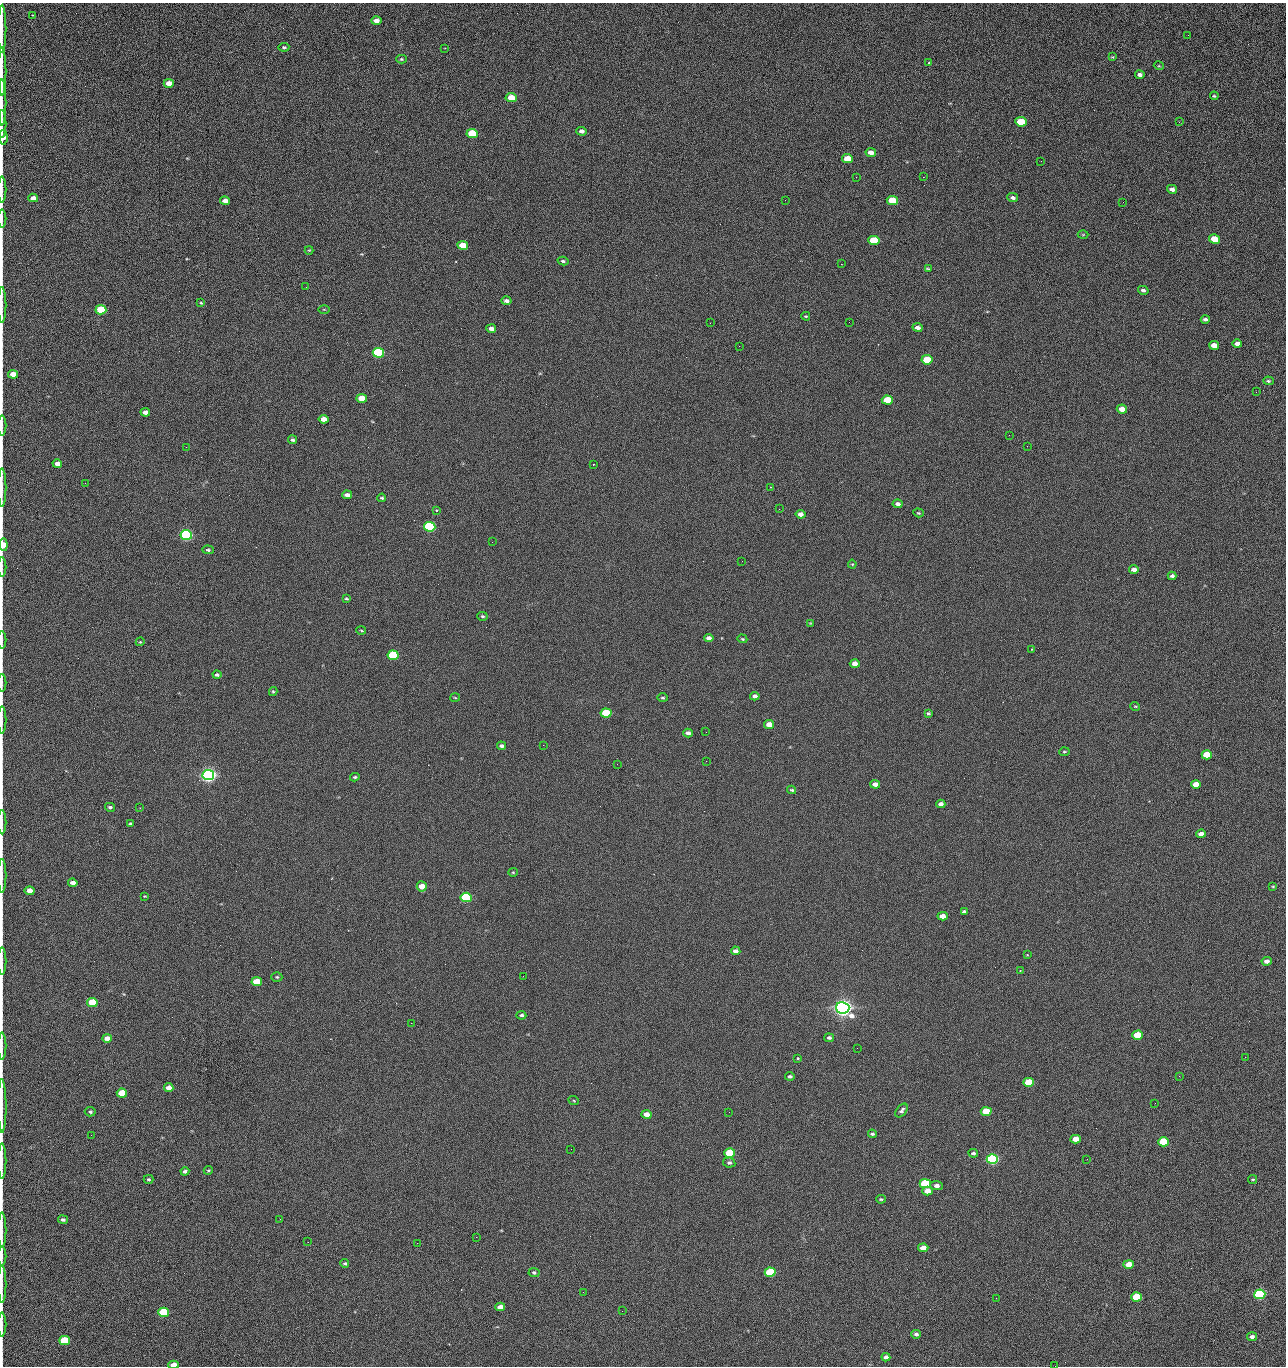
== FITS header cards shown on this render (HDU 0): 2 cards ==
NAXIS1  =                 1284 /fastest changing axis
NAXIS2  =                 1364 /next to fastest changing axis

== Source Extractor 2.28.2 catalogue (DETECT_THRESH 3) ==
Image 1284 x 1364 px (HDU 0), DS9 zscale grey, 1 PNG px = 1 image px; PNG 1288 x 1368 px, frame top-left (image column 1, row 1364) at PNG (2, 3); each listed source drawn as its Kron ellipse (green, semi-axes under 4 px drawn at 4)
Background 121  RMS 14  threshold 43.2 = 3 sigma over >= 5 px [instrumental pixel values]
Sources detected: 226; all 226 listed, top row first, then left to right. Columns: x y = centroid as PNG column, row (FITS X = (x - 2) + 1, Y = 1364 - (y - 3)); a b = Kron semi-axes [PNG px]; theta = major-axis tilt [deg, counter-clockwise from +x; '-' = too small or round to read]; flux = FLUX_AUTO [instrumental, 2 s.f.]
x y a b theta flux
32 15 2 2 - 7.4e+02
376 21 5 4 - 4.9e+03
2 29 24 2 90 4.7e+03
1188 35 2 2 - 1.2e+03
284 47 5 4 - 1.4e+03
445 48 2 2 - 5.4e+02
1112 57 4 3 - 8.7e+02
401 59 5 4 - 1.1e+03
929 63 3 2 - 1.5e+03
1159 66 5 3 - 8.5e+02
2 71 24 2 90 4.7e+03
1140 75 5 3 - 2.9e+03
169 83 5 4 - 8.9e+03
1214 96 4 3 - 1.0e+03
511 98 5 4 - 2.3e+04
2 103 23 2 90 4.3e+03
1021 122 6 4 -9 4.4e+04
1179 122 3 2 - 1.5e+03
2 124 14 2 90 2.6e+03
582 131 5 4 - 3.4e+03
472 133 5 4 - 5.4e+04
3 137 7 4 -86 3.7e+03
871 153 5 4 - 6.4e+03
847 159 5 4 - 1.6e+04
1041 161 2 2 - 1.9e+03
856 177 2 2 - 2.4e+03
923 177 2 2 - 1.8e+04
1172 189 5 4 - 3.8e+03
2 190 13 2 90 2.2e+03
33 198 5 4 - 4.9e+03
1013 198 5 4 - 2.6e+03
785 200 2 2 - 5.1e+02
892 200 5 4 - 2.8e+04
225 201 5 4 - 5.8e+03
1123 202 2 2 - 8.3e+02
2 218 9 2 90 1.3e+03
1083 235 5 3 - 8.4e+02
1214 239 5 4 - 2.4e+04
874 240 5 4 - 4.2e+04
463 245 5 4 - 2.0e+04
309 250 4 4 - 8.7e+02
563 261 6 3 -14 1.8e+03
841 264 2 2 - 2.7e+04
928 269 3 2 - 9.3e+02
306 287 2 2 - 6.5e+02
1143 290 5 4 - 2.9e+03
506 301 5 4 - 3.1e+03
201 303 4 3 - 9.7e+02
2 305 18 2 90 3.0e+03
324 309 5 3 - 8.7e+02
101 310 5 4 - 5.2e+04
806 316 4 3 - 1.0e+03
1205 319 4 3 - 2.4e+03
849 322 2 2 - 6.8e+02
710 323 2 2 - 3.4e+03
918 327 5 4 - 3.8e+03
491 329 5 4 - 5.0e+03
1237 344 5 4 - 4.6e+03
1214 345 5 4 - 1.0e+04
739 346 2 2 - 5.4e+02
378 353 5 5 - 1.6e+05
927 360 5 4 - 4.0e+04
13 374 5 4 - 1.1e+04
1268 381 5 4 - 1.4e+03
1256 392 3 2 - 1.2e+03
362 398 5 4 - 2.0e+04
887 400 5 4 - 3.3e+04
1122 409 5 4 - 9.7e+03
145 412 5 4 - 4.7e+03
323 419 5 4 - 9.4e+03
2 426 10 2 90 1.4e+03
1009 435 2 2 - 3.3e+03
292 440 5 4 - 1.8e+03
1027 446 2 2 - 5.1e+02
186 447 2 2 - 3.2e+03
57 464 5 4 - 5.9e+03
593 464 3 2 - 9.4e+02
85 483 2 2 - 1.0e+03
770 487 3 2 - 6.6e+02
2 488 19 2 90 3.2e+03
347 495 5 4 - 5.0e+03
382 498 4 4 - 1.4e+03
898 504 5 4 - 3.3e+03
779 509 2 2 - 5.1e+02
437 510 3 3 - 1.7e+03
918 513 5 4 - 1.3e+03
801 514 5 4 - 5.1e+03
430 527 5 5 - 2.0e+05
186 535 5 5 - 3.2e+05
492 542 2 2 - 2.6e+03
3 545 6 4 -85 1.8e+04
208 550 5 3 - 1.5e+03
742 561 2 2 - 6.5e+02
852 564 4 4 - 9.5e+02
2 567 10 2 90 1.6e+03
1134 569 4 4 - 5.1e+03
1172 576 4 3 - 2.3e+03
346 599 4 3 - 1.1e+03
482 616 5 4 - 1.3e+03
810 623 4 4 - 7.9e+02
361 630 5 3 - 9.8e+02
709 638 5 4 - 5.3e+03
742 639 5 3 - 1.1e+03
2 640 9 2 90 1.3e+03
140 642 4 3 - 9.0e+02
1032 649 3 2 - 1.8e+03
393 655 5 4 - 9.1e+04
855 664 5 4 - 7.4e+03
217 675 4 3 - 1.9e+03
2 683 9 2 90 1.4e+03
273 691 4 4 - 1.1e+03
755 696 4 4 - 3.9e+03
455 698 5 3 - 9.1e+02
663 698 5 4 - 1.3e+03
1135 706 5 3 - 8.4e+02
606 713 5 4 - 5.5e+04
928 713 4 3 - 1.2e+03
2 720 14 2 90 2.1e+03
769 725 5 4 - 1.4e+04
706 732 2 2 - 6.3e+02
688 733 4 4 - 3.7e+03
543 745 2 2 - 3.2e+03
501 746 4 3 - 2.5e+03
1064 752 5 3 - 1.1e+03
1207 755 5 4 - 2.7e+04
706 761 2 2 - 2.1e+03
617 764 2 2 - 1.9e+03
208 775 6 5 - 6.9e+05
355 777 4 3 - 1.4e+03
875 784 5 4 - 5.8e+03
1196 784 5 4 - 1.3e+04
792 790 4 3 - 1.3e+03
941 804 4 4 - 3.9e+03
110 807 5 4 - 1.9e+03
140 808 2 2 - 6.8e+02
2 822 12 2 90 2.1e+03
131 824 4 3 - 2.1e+03
1201 834 5 4 - 5.9e+03
513 872 5 4 - 9.6e+02
2 876 17 2 90 2.8e+03
73 883 5 4 - 5.7e+03
422 886 5 5 - 1.3e+04
1273 886 4 2 - 8.6e+02
30 891 5 4 - 1.0e+04
145 896 4 3 - 8.0e+02
466 897 5 4 - 1.3e+05
964 912 4 3 - 2.6e+03
943 916 5 4 - 9.5e+03
736 951 5 4 - 3.6e+03
1027 955 2 2 - 7.7e+02
2 961 14 2 90 2.4e+03
1267 961 5 4 - 4.4e+03
1020 971 2 2 - 6.6e+02
523 976 2 2 - 2.0e+03
277 977 5 4 - 1.4e+03
257 982 5 4 - 3.3e+04
92 1002 5 4 - 5.4e+04
843 1008 7 5 -14 1.0e+06
521 1015 5 3 - 1.9e+03
411 1023 2 2 - 5.3e+03
1137 1035 5 4 - 2.9e+04
107 1038 5 4 - 6.5e+03
829 1038 5 4 - 2.2e+03
2 1046 13 2 90 2.3e+03
857 1048 2 2 - 1.2e+03
1245 1057 3 2 - 2.0e+03
798 1058 3 3 - 2.2e+03
790 1076 5 4 - 2.2e+03
1179 1076 2 2 - 2.8e+03
1029 1082 5 4 - 4.8e+04
169 1088 4 4 - 6.9e+03
122 1093 5 4 - 3.1e+04
574 1101 5 3 - 9.0e+02
1155 1103 3 2 - 8.5e+02
2 1106 27 2 -89 4.6e+03
902 1111 8 5 51 2.6e+03
986 1111 5 4 - 4.4e+04
90 1112 5 4 - 1.9e+03
729 1112 2 2 - 7.8e+02
646 1114 5 4 - 8.9e+03
872 1134 4 3 - 1.8e+03
91 1135 2 2 - 2.5e+03
1076 1139 5 4 - 1.7e+04
1164 1142 5 4 - 5.8e+04
571 1149 2 2 - 9.3e+02
730 1153 5 4 - 7.9e+04
973 1153 5 4 - 2.1e+03
992 1159 5 5 - 2.8e+05
1087 1159 2 2 - 1.4e+03
2 1161 17 2 90 2.6e+03
729 1163 6 5 - 2.1e+03
208 1170 4 4 - 1.1e+03
185 1171 4 3 - 2.6e+03
148 1179 5 3 - 1.4e+03
1253 1179 4 3 - 9.9e+02
925 1184 5 4 - 8.4e+04
937 1186 6 4 -2 4.0e+03
927 1191 5 4 - 9.6e+03
881 1199 5 3 - 1.4e+03
63 1219 5 4 - 2.4e+03
280 1219 2 2 - 2.2e+03
2 1230 18 2 90 2.9e+03
476 1237 2 2 - 7.1e+03
308 1242 2 2 - 1.7e+03
417 1243 2 2 - 5.4e+03
923 1248 5 4 - 9.3e+03
2 1256 9 2 90 1.4e+03
345 1263 4 4 - 1.6e+03
1129 1264 5 4 - 1.4e+04
534 1272 5 4 - 1.7e+03
770 1272 5 4 - 8.0e+04
2 1284 18 2 90 3.3e+03
583 1292 2 2 - 5.1e+02
1260 1294 5 5 - 1.9e+05
1137 1297 5 4 - 4.6e+04
996 1298 2 2 - 2.8e+03
500 1307 5 4 - 7.8e+03
622 1311 2 2 - 8.0e+02
164 1312 5 5 - 1.0e+05
2 1324 12 2 90 2.1e+03
916 1334 5 4 - 2.2e+03
1252 1337 5 4 - 3.4e+03
64 1341 5 4 - 5.4e+04
886 1357 4 4 - 3.4e+03
174 1365 5 3 - 1.7e+04
1055 1366 2 2 - 1.9e+03
At the frame edge (FLAGS 8, measured only in part): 27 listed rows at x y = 2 29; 2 71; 2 103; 2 124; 3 137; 2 190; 2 218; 2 305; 2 426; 2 488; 3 545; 2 567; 2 640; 2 683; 2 720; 2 822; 2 876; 2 961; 2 1046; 2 1106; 2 1161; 2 1230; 2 1256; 2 1284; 2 1324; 174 1365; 1055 1366

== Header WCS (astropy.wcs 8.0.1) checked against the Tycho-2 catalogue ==
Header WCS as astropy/WCSLIB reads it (CRVAL/CRPIX/CD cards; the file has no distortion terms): RA---TAN/DEC--TAN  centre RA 15:41:41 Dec +51:59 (235.42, +51.98 deg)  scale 1.26 arcsec/px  FOV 26.9' x 28.5'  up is +92 deg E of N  parity flipped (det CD > 0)
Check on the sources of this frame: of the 60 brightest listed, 11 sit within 2.0 arcsec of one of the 12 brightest Tycho-2 stars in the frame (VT <= 12.29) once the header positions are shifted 0.39 arcsec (0.10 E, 0.38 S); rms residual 0.94 arcsec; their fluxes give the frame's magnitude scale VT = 24.59 - 2.5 log10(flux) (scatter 0.15 mag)
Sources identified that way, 11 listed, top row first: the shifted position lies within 2.0 arcsec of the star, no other Tycho-2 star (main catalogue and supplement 1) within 4.0 arcsec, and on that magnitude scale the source's flux lands within +1.5 / -3 mag of the star's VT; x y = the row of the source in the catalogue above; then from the Tycho-2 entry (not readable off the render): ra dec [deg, ICRS J2000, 3 dp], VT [Tycho-2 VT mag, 2 dp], TYC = Tycho-2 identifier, HIP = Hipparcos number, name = IAU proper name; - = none
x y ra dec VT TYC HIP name
378 353 235.614 +52.064 11.61 3489-1132-1 - -
430 527 235.514 +52.049 11.19 3489-1407-1 - -
186 535 235.515 +52.133 11.12 3489-1380-1 - -
208 775 235.378 +52.130 9.31 3489-1322-1 76850 -
466 897 235.303 +52.042 11.52 3489-958-1 - -
843 1008 235.232 +51.912 9.59 3489-824-1 - -
992 1159 235.143 +51.862 10.97 3489-1016-1 - -
925 1184 235.131 +51.886 12.29 3489-908-1 - -
770 1272 235.084 +51.941 11.45 3489-1346-1 - -
1260 1294 235.062 +51.771 11.53 3489-1453-1 - -
164 1312 235.075 +52.152 11.74 3489-912-1 - -